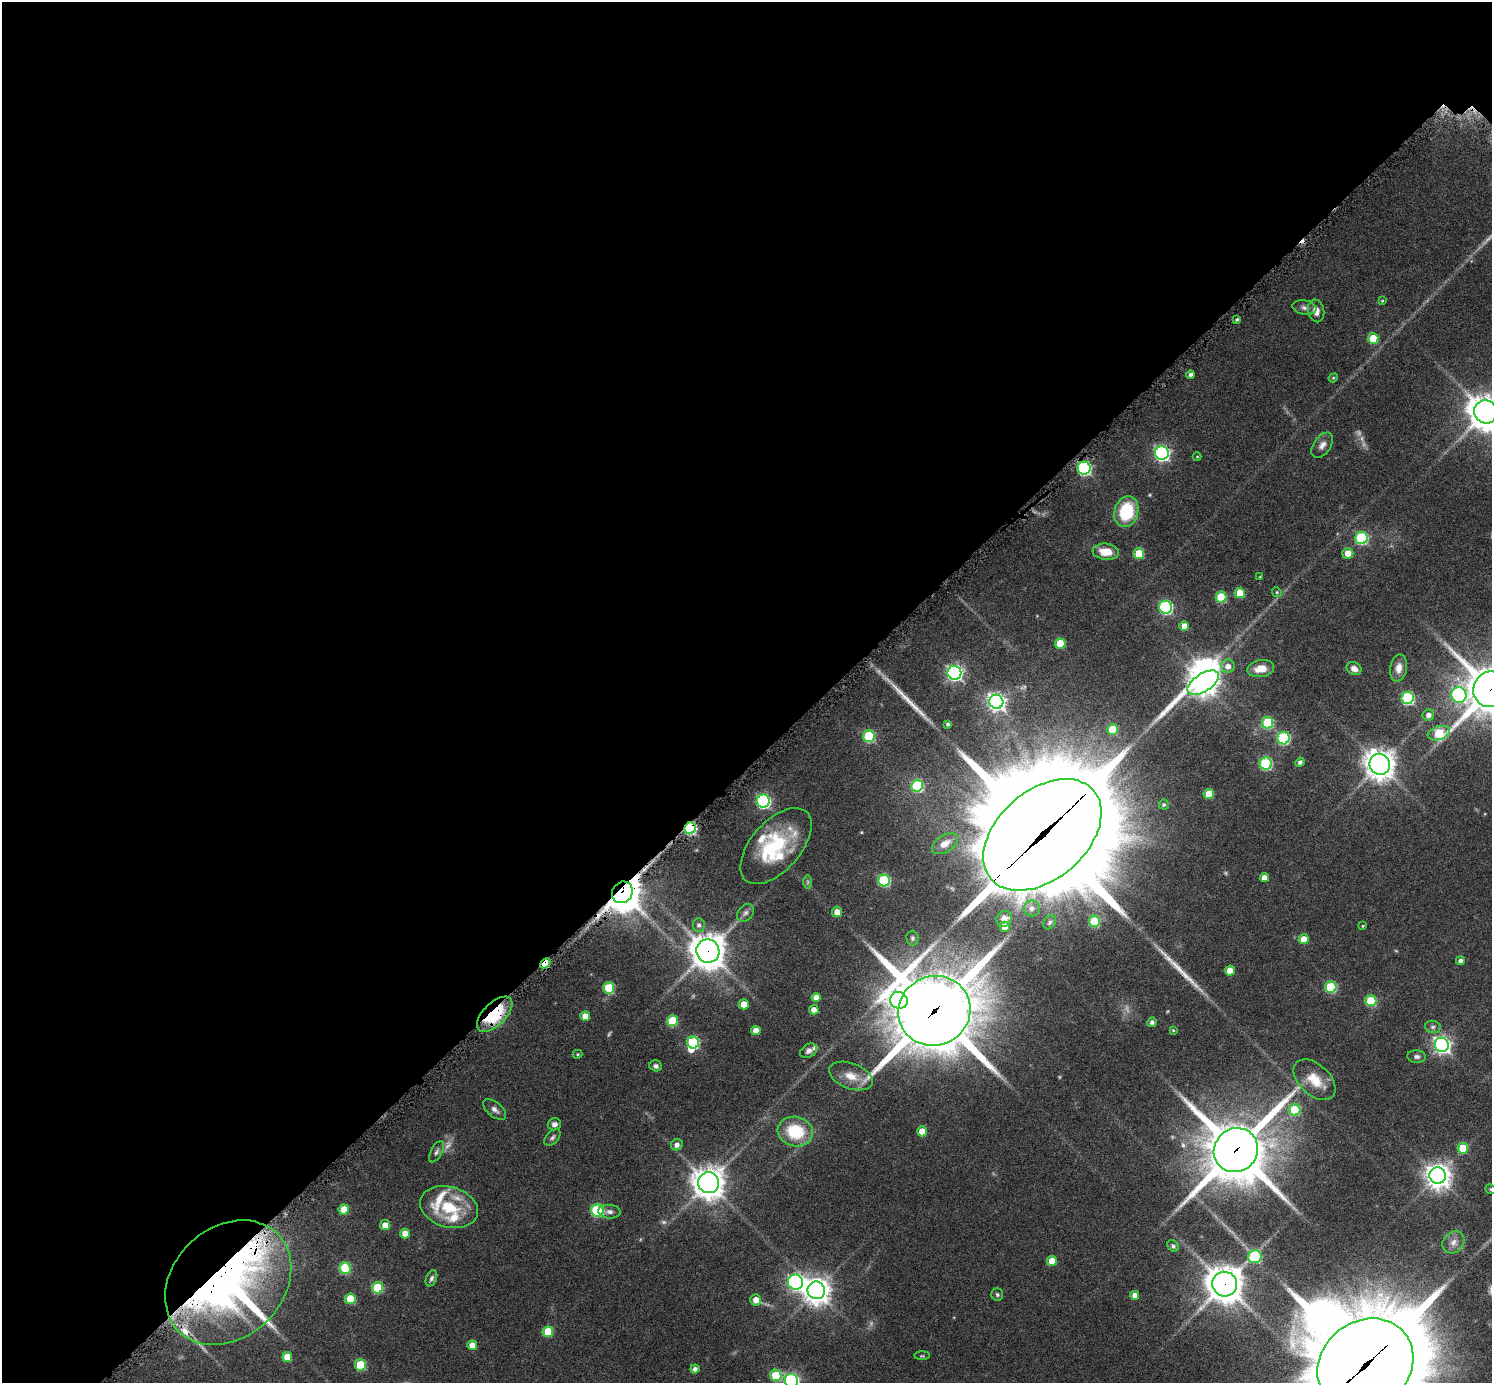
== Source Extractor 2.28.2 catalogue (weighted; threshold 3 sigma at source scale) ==
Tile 5 of 4 x 4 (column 1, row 2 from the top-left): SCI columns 48-1537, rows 3091-4471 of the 6038 x 6038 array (HDU 1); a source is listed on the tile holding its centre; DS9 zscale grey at full resolution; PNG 1494 x 1385 px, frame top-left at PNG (2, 2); each listed source drawn as its Kron ellipse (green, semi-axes under 4 px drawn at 4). Shown black and unused: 55% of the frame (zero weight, under 6 of 12 exposures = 2% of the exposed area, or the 3 px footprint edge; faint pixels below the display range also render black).
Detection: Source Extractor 2.28.2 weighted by HDU 2 'WHT'; one run over the whole footprint, this tile lists its part. Background 0.0763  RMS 0.0032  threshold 0.013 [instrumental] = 3 sigma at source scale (4.09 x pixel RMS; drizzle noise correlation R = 1.36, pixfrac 0.8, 0.05/0.05 arcsec/px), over >= 5 px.
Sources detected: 161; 10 too faint to see at this stretch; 2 inside a brighter object's white glare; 1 cosmic-ray / hot-pixel residue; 2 long thin detections or spike segments (spike, bleed or trail) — neither listed nor drawn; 9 inside a brighter listed object's ellipse — not listed separately; the other 137 listed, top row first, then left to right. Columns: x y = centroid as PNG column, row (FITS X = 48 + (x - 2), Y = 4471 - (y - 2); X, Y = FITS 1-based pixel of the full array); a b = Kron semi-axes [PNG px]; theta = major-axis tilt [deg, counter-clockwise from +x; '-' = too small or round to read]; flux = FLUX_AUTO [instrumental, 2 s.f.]
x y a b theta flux
1382 301 4 4 - 0.26
1304 308 12 7 -11 1.2
1316 311 11 8 -76 2.1
1237 319 4 4 - 0.41
1373 338 5 5 - 8.3
1191 375 4 4 - 1
1333 378 5 4 - 0.31
1486 412 12 11 - 570
1322 445 14 8 56 2
1162 453 7 7 - 79
1197 457 4 3 - 0.22
1084 468 6 6 - 52
1126 512 16 12 74 16
1361 538 6 6 - 33
1106 552 13 8 -6 4.8
1348 553 5 5 - 3.4
1139 554 5 5 - 10
1260 577 4 4 - 0.22
1277 592 5 4 - 0.42
1240 593 5 5 - 6.5
1221 597 5 5 - 11
1166 607 6 6 - 46
1184 626 5 4 - 2.5
1060 643 5 5 - 8.4
1228 666 6 6 - 2
1261 668 13 8 9 4.1
1399 668 13 8 80 2.5
1354 669 8 6 -25 1.8
954 673 7 7 - 80
1203 683 18 9 32 330
1491 689 18 17 - 1200
1459 695 8 7 - 42
1408 698 6 6 - 35
996 702 7 7 - 130
1428 715 6 5 - 1.3
1268 723 5 5 - 19
948 724 4 3 - 0.55
1113 729 5 5 - 8.4
1439 733 11 6 18 16
869 736 6 6 - 23
1283 738 6 6 - 33
1300 762 5 4 - 0.94
1266 764 6 6 - 29
1380 764 11 10 - 370
917 786 6 6 - 26
1209 794 5 5 - 6.8
763 801 6 6 - 55
1164 805 5 5 - 0.54
690 828 6 5 - 35
1042 835 68 44 41 12000
945 844 14 8 33 2.7
776 846 46 24 48 18
1264 878 4 4 - 2.4
884 880 6 6 - 25
808 882 7 4 90 0.48
622 892 11 10 - 680
1032 908 8 8 - 1.5
837 912 5 5 - 3.1
746 913 10 7 50 1.1
1004 919 8 7 - 2.3
1095 921 5 5 - 15
1050 922 8 5 57 0.69
699 925 7 6 - 0.79
1363 926 4 3 - 0.28
1005 927 5 5 - 2.9
912 938 7 6 - 0.63
1304 939 5 5 - 4.1
708 951 12 11 - 510
1461 961 4 4 - 1.1
545 963 6 4 45 6
1230 971 5 5 - 3.9
1331 987 6 5 - 20
609 988 5 5 - 16
816 997 4 4 - 1.9
899 1000 9 8 - 51
1371 1001 5 5 - 16
744 1004 5 5 - 3.2
814 1010 5 4 - 2.1
934 1011 36 34 23 2300
495 1014 22 11 45 18
585 1016 5 5 - 2.9
672 1021 5 5 - 13
1152 1022 5 4 - 1
1433 1027 8 6 -13 0.78
756 1030 5 4 - 2.5
1173 1030 4 4 - 0.32
693 1043 6 6 - 26
1442 1045 7 7 - 110
809 1051 9 6 32 1
577 1054 5 4 - 0.32
1417 1057 9 6 -6 0.88
656 1066 6 5 - 0.87
851 1076 23 12 -21 4.8
1315 1080 25 15 -43 6.4
495 1109 14 7 -40 1.3
1295 1110 6 5 - 15
554 1124 7 6 - 1.2
922 1131 5 5 - 4
795 1132 18 14 -15 14
552 1137 10 6 45 0.77
677 1145 6 5 - 1.4
1463 1148 5 5 - 8.6
1236 1150 23 21 42 2000
436 1152 11 5 62 0.92
1438 1176 8 8 - 300
708 1183 10 10 - 420
1491 1189 6 4 -22 0.38
449 1207 30 20 -16 13
344 1210 5 5 - 6.4
597 1210 6 6 - 29
609 1212 11 6 -5 1.3
385 1225 5 5 - 3.2
405 1234 5 5 - 3.3
1453 1242 12 10 46 2.2
1173 1246 6 5 - 0.63
1255 1257 7 6 - 20
1052 1261 5 5 - 4.7
345 1268 6 5 - 16
431 1278 8 5 67 0.77
795 1282 8 7 - 69
228 1283 69 55 44 190
1225 1284 12 12 - 550
378 1288 6 5 - 15
816 1290 9 8 - 340
997 1295 6 6 - 0.54
1135 1295 4 4 - 1.9
350 1299 5 5 - 9.6
756 1300 5 5 - 2.5
548 1332 5 5 - 11
472 1345 5 5 - 3.4
922 1356 8 3 1 0.36
287 1357 5 5 - 4.5
361 1365 5 5 - 13
1365 1365 51 43 38 6500
695 1369 4 4 - 1.2
776 1375 6 5 - 12
791 1381 7 6 - 66
Overlapping masked pixels (flux is a lower limit): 12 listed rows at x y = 1491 689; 690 828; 1042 835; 622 892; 708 951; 545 963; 934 1011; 495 1014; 1236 1150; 228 1283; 1225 1284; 1365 1365
Isophote crosses this tile's border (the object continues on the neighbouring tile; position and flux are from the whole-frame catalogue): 5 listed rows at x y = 1486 412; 1491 689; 1491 1189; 1365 1365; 791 1381